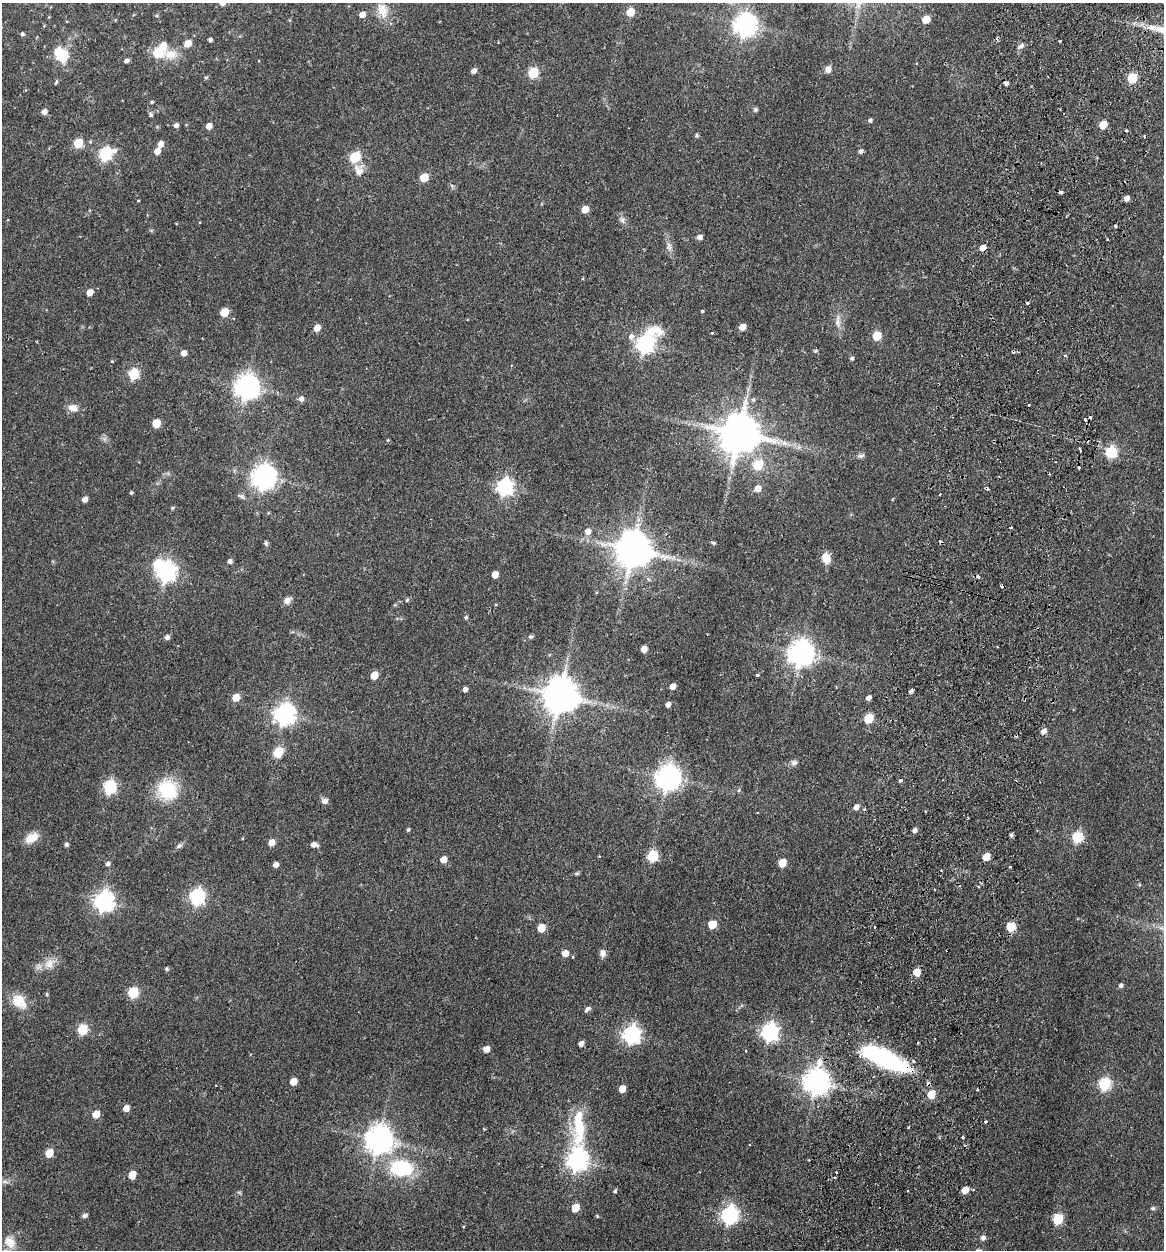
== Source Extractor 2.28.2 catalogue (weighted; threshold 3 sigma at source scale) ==
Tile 10 of 4 x 4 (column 2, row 3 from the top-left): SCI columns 1461-2622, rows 1264-2511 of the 5126 x 5023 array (HDU 1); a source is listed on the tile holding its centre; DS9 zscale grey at full resolution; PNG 1166 x 1252 px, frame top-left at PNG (2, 3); no overlay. Shown black and unused: <1% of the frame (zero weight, under 2 of 3 exposures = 3% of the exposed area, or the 3 px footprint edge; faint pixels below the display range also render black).
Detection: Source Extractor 2.28.2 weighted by HDU 2 'WHT'; one run over the whole footprint, this tile lists its part. Background 0.177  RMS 0.0078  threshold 0.0351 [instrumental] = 3 sigma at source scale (4.5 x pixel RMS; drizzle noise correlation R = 1.50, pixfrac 1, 0.05/0.05 arcsec/px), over >= 5 px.
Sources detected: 215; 1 too faint to see at this stretch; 3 inside a brighter object's white glare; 21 cosmic-ray / hot-pixel residue — not listed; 2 inside a brighter listed object's ellipse — not listed separately; the other 188 listed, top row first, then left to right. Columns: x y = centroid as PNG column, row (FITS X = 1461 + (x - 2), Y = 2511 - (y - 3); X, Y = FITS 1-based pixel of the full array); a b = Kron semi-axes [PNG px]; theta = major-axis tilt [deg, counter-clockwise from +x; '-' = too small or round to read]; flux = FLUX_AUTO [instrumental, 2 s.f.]
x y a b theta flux
382 10 20 13 -69 12
630 12 6 5 - 16
362 14 5 5 - 5.7
157 16 5 3 - 0.72
926 19 6 5 - 15
745 25 8 8 - 540
22 34 4 4 - 1.3
210 40 4 4 - 1.9
1060 41 3 3 - 1.9
188 43 6 5 - 8.7
1021 46 9 5 37 2.4
158 52 6 6 - 36
61 54 19 14 -46 21
170 54 23 13 -7 12
126 61 5 4 - 2.3
828 70 8 6 80 3.6
474 71 5 5 - 3.7
533 73 6 5 - 48
206 77 5 3 - 0.89
1132 78 6 5 - 31
56 82 7 3 70 1.1
152 102 4 4 - 0.88
755 110 5 5 - 1.6
44 112 5 5 - 4
151 115 6 5 - 1.4
870 120 5 4 - 1.8
176 125 5 4 - 2.7
1103 125 6 5 - 13
209 126 5 5 - 5.9
1127 131 4 3 - 1.1
696 135 5 5 - 1.3
78 143 6 5 - 27
160 144 5 5 - 5.6
157 151 6 5 - 5.9
861 151 5 4 - 2.4
105 154 7 6 - 100
355 157 6 6 - 47
359 171 19 10 64 6.9
424 177 6 5 - 18
1126 198 5 5 - 4.2
138 201 3 2 - 0.65
585 209 5 5 - 9.7
622 220 9 5 -61 2.4
1115 226 3 3 - 1.4
700 237 5 5 - 3.3
1107 239 3 3 - 1.7
670 248 8 7 - 2.8
983 248 5 5 - 5.5
90 292 5 5 - 6.5
1028 303 3 3 - 0.85
702 311 3 3 - 1.4
224 312 6 5 - 18
838 321 19 6 87 5.2
742 327 5 5 - 8.1
317 328 6 5 - 7.1
712 333 3 3 - 1.1
877 336 6 5 - 27
631 337 8 8 - 3.9
645 343 11 7 53 250
815 351 5 4 - 1.1
184 353 5 4 - 5.2
1065 356 3 3 - 2.3
852 358 5 4 - 1.5
134 374 6 5 - 52
247 387 8 8 - 660
301 399 7 6 - 2.9
1029 405 3 2 - 0.99
73 408 13 9 -18 6.2
1085 419 4 3 - 1.7
156 423 6 5 - 19
739 434 12 11 - 2700
388 440 4 3 - 0.68
784 443 9 6 19 3.2
1080 450 5 2 - 1.2
1111 452 6 6 - 63
861 456 9 5 10 2
758 465 6 6 - 34
264 477 9 8 - 650
504 487 7 7 - 210
758 489 6 6 - 6.6
131 493 4 4 - 1.1
241 496 10 5 -32 2
85 499 5 5 - 4.5
172 508 5 4 - 1.1
588 531 7 6 - 5.2
266 543 7 5 -62 1.5
713 543 6 4 -42 1
633 550 11 10 - 2000
826 558 11 8 -68 10
230 561 5 5 - 2.2
166 571 8 7 - 350
495 575 5 5 - 7.6
287 600 10 7 38 4.1
407 600 5 4 - 1.2
466 617 6 4 75 1.2
167 637 5 5 - 2.8
531 637 7 5 1 1.3
644 649 5 5 - 6.6
801 653 9 8 - 790
374 675 6 5 - 13
757 675 3 3 - 2.2
672 687 5 5 - 5
465 689 5 4 - 3
911 691 4 3 - 1.9
560 695 10 10 - 1900
236 697 6 5 - 11
868 698 5 4 - 3.3
668 704 5 4 - 3.5
284 714 8 7 - 410
869 718 6 5 - 31
1044 731 6 5 - 3.6
278 752 9 8 - 14
794 763 8 7 - 2.4
668 778 9 8 - 720
109 787 7 6 - 100
167 790 21 19 -59 41
739 790 6 3 71 0.81
324 801 7 6 - 3.6
856 807 6 5 - 4.1
408 830 4 3 - 1.2
915 830 5 4 - 2.6
1011 835 5 4 - 1.6
1077 837 7 6 - 54
32 838 16 10 30 10
271 842 6 5 - 6.3
66 845 4 4 - 1.8
314 845 6 5 - 4
179 846 10 5 26 1.9
599 856 3 3 - 0.68
652 856 6 6 - 54
986 857 5 5 - 11
443 859 5 5 - 7.7
782 863 6 5 - 14
108 864 6 5 - 2
276 865 5 4 - 3.8
1010 867 3 2 - 0.93
577 873 6 4 2 1
978 886 3 2 - 0.78
197 897 7 6 - 180
103 901 8 7 - 370
712 924 6 5 - 18
1011 927 6 5 - 25
541 928 6 5 - 14
565 953 5 5 - 7.1
603 953 9 7 -86 3.4
573 957 3 3 - 0.77
49 963 17 12 42 9
167 969 5 4 - 1.4
917 972 5 5 - 15
1121 985 5 5 - 1.9
133 993 6 5 - 53
47 994 5 4 - 0.88
19 1001 20 15 -44 15
587 1009 10 5 47 1.9
82 1029 6 5 - 44
769 1032 7 7 - 250
631 1034 7 7 - 260
581 1043 5 4 - 3.5
486 1049 5 5 - 6.6
889 1061 49 21 -28 74
293 1081 5 5 - 8.8
816 1082 9 8 - 790
1104 1084 7 6 - 73
622 1089 5 5 - 9.4
931 1094 6 5 - 17
126 1108 5 5 - 6.6
96 1114 6 5 - 11
985 1122 3 3 - 1.4
579 1127 57 15 88 39
484 1129 3 3 - 0.72
962 1137 3 3 - 2
379 1140 9 8 - 930
49 1153 6 5 - 17
577 1160 8 7 - 420
809 1160 2 2 - 0.76
401 1168 31 21 -7 47
836 1172 3 3 - 1
132 1175 6 5 - 14
965 1190 5 4 - 8.6
615 1191 4 4 - 1.5
575 1208 6 5 - 16
1153 1208 6 5 - 1.4
85 1215 7 5 21 1.8
729 1215 8 7 - 230
597 1216 5 3 - 0.75
1058 1219 6 5 - 43
983 1238 5 5 - 2.7
10 1242 17 12 -59 10
Overlapping masked pixels (flux is a lower limit): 4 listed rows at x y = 983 248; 633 550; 889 1061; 816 1082